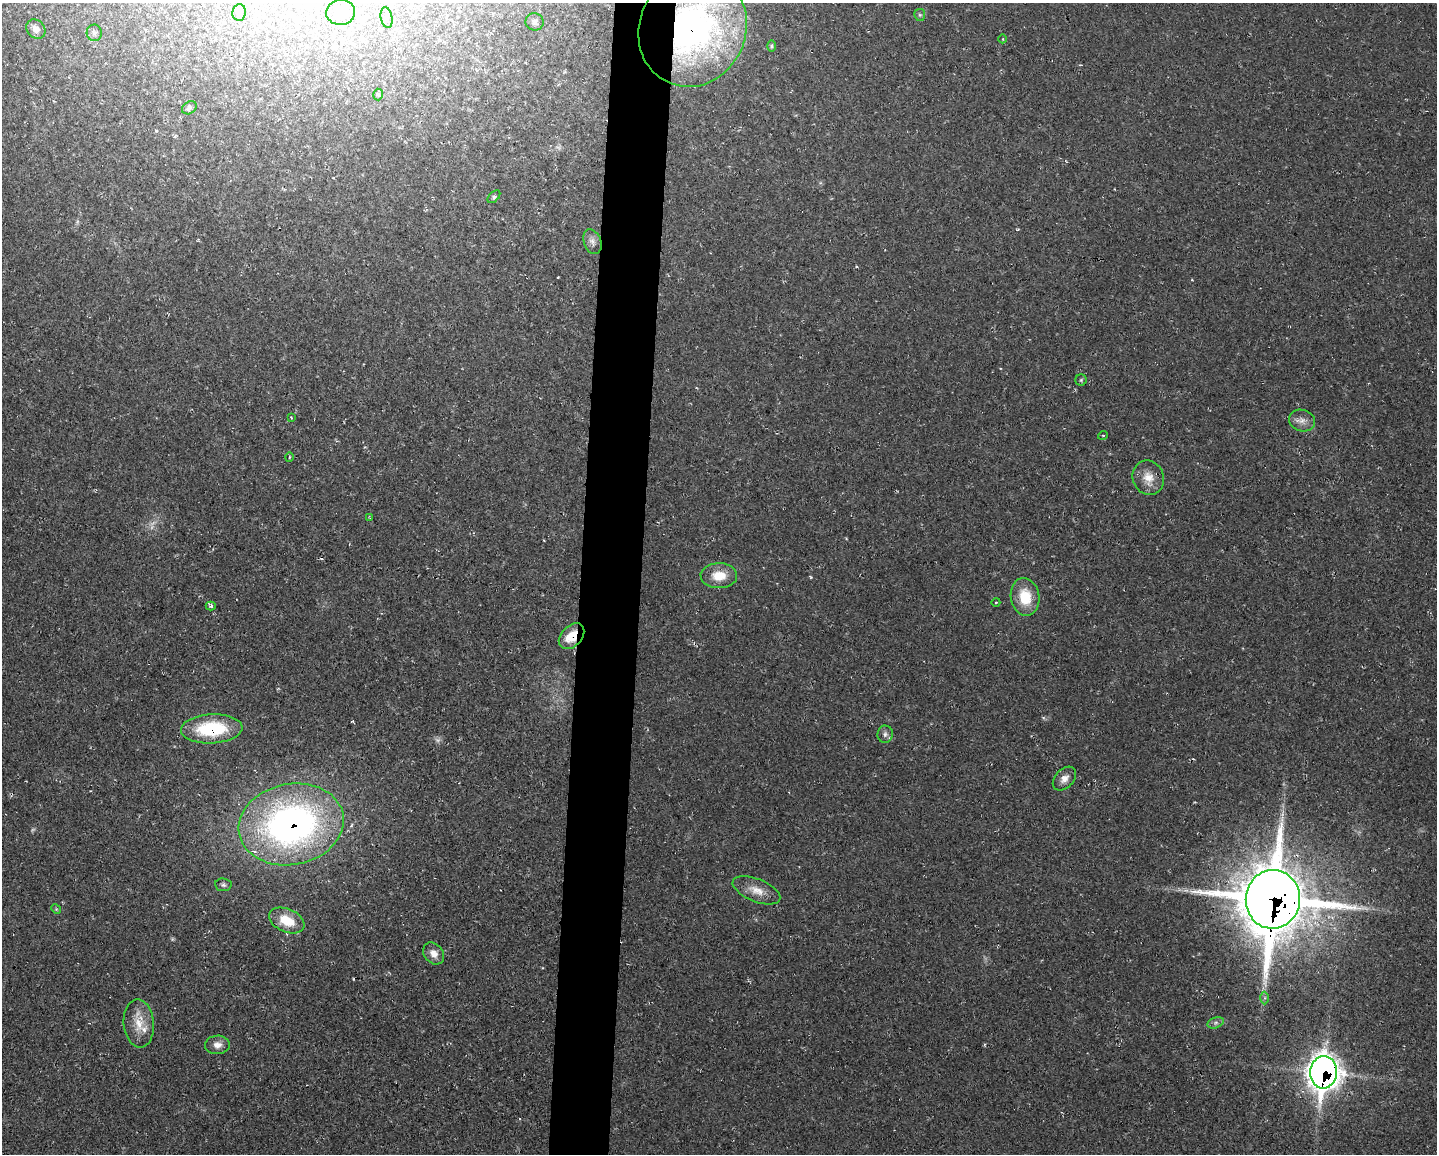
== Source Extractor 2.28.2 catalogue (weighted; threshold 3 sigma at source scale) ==
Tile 8 of 3 x 4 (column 2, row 3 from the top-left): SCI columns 1655-3089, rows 1153-2304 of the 4631 x 4609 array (HDU 1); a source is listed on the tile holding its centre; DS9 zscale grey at full resolution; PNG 1439 x 1156 px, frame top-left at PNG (2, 3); each listed source drawn as its Kron ellipse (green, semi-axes under 4 px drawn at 4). Shown black and unused: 4% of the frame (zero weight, under 2 of 3 exposures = <1% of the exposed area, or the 3 px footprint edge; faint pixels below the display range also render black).
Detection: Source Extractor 2.28.2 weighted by HDU 2 'WHT'; one run over the whole footprint, this tile lists its part. Background 0.0251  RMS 0.0063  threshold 0.0285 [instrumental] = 3 sigma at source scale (4.5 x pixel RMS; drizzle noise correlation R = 1.50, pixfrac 1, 0.05/0.05 arcsec/px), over >= 5 px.
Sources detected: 48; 4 too faint to see at this stretch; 2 cosmic-ray / hot-pixel residue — neither listed nor drawn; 1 inside a brighter listed object's ellipse — not listed separately; the other 41 listed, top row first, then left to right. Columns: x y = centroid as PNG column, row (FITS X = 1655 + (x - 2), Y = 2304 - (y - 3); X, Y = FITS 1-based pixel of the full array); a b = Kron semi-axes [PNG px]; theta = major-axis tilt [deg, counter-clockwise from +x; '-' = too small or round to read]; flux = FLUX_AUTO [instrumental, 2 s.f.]
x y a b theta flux
239 12 8 6 84 3.1
341 12 14 12 7 9
920 15 6 5 - 1.1
387 18 10 5 -79 1.9
535 22 9 8 - 2.5
36 29 10 8 -43 4
693 29 59 53 65 250
94 33 8 7 - 2.2
1003 39 4 3 - 0.59
772 46 6 4 -90 0.85
378 95 6 4 -86 1.1
189 108 8 6 35 1.7
494 197 8 4 45 1.2
592 242 13 8 -69 3.6
1081 380 6 5 - 0.99
291 417 4 2 - 0.47
1302 421 13 10 -18 4.7
1103 435 5 3 - 0.66
289 457 5 3 - 0.6
1148 478 17 15 -66 9.2
370 518 4 3 - 0.53
719 576 18 12 1 13
1025 597 19 14 -81 18
996 602 4 3 - 0.58
211 606 5 4 - 1.1
572 636 15 10 46 14
212 729 31 14 3 43
885 734 8 7 - 2.4
1064 779 14 9 47 4.6
291 824 53 40 11 280
223 885 8 6 -7 1.7
756 890 25 11 -22 8.9
1273 899 29 27 85 4200
56 909 5 4 - 0.73
287 920 19 11 -23 15
434 953 12 9 -50 5.1
1265 998 6 4 89 1
1216 1023 8 5 20 1.8
139 1024 24 15 -85 12
217 1045 12 9 2 4.6
1323 1072 16 13 85 770
Overlapping masked pixels (flux is a lower limit): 6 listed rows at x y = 693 29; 572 636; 212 729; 291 824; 1273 899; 1323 1072
Isophote crosses this tile's border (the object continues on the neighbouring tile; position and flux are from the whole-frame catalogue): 1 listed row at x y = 693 29
Unlisted compact peaks at least as high as the median listed source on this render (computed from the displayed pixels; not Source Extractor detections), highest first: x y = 811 577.